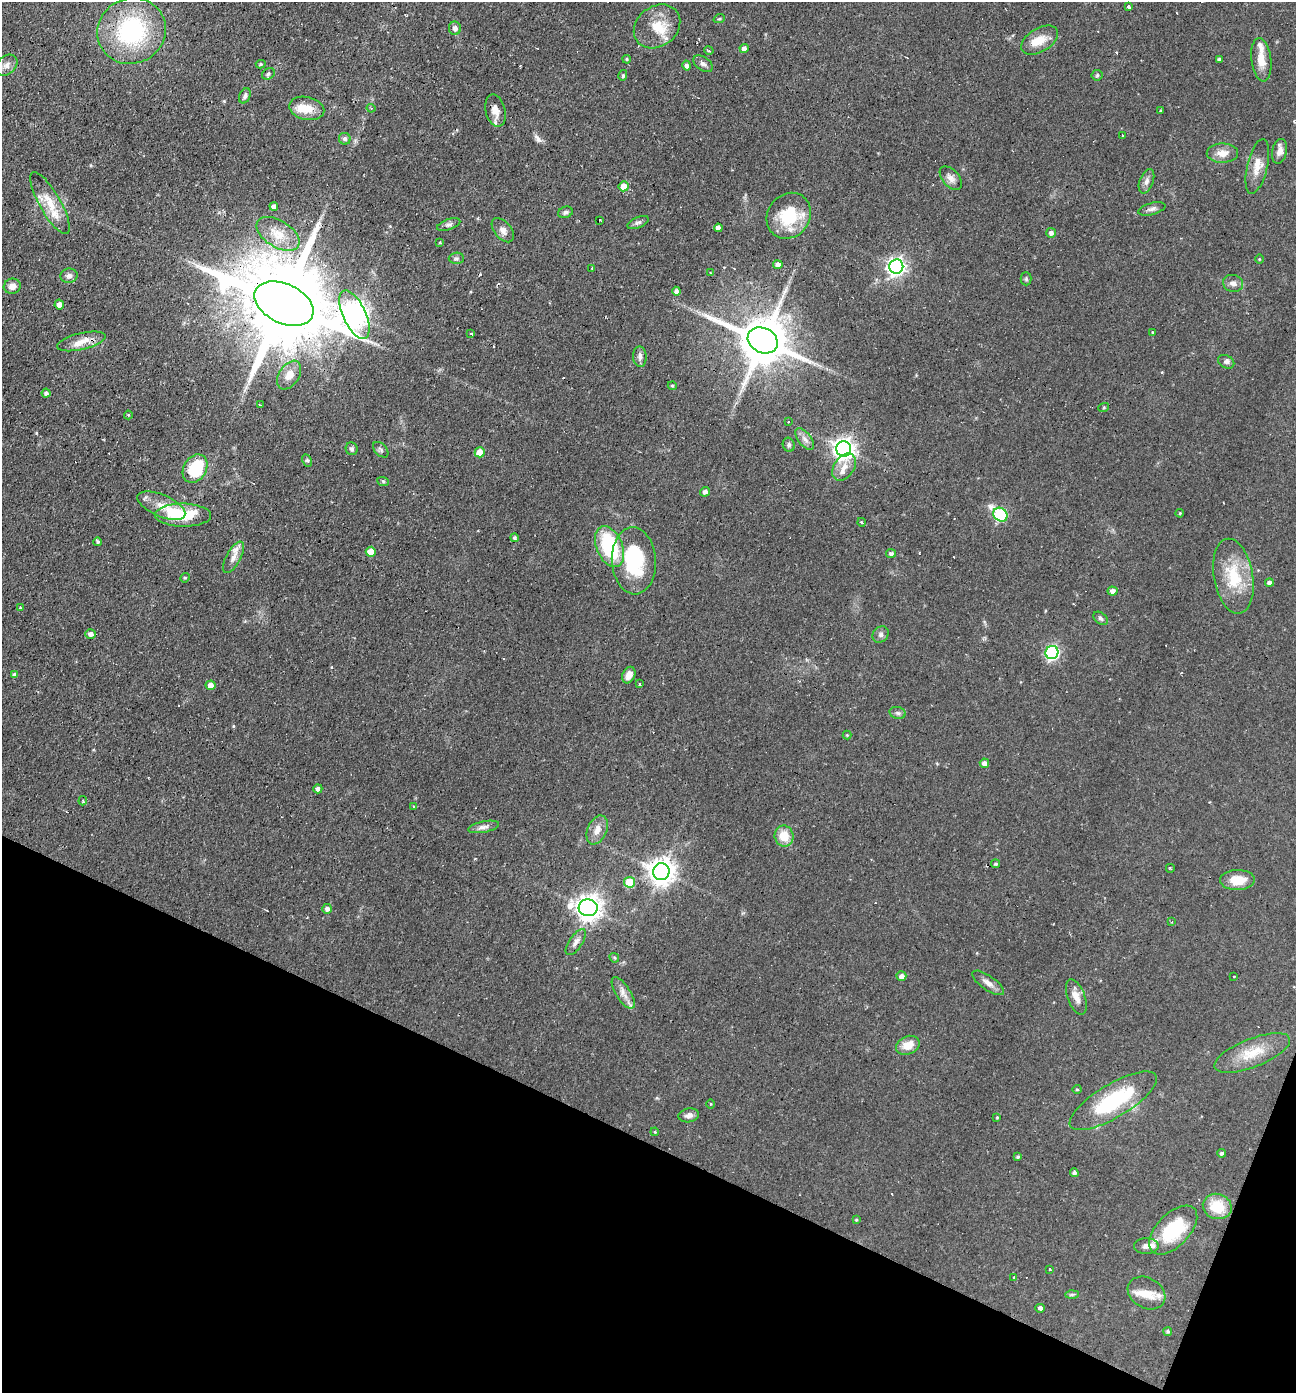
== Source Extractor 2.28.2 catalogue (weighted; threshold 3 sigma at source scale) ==
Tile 15 of 4 x 4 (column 3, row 4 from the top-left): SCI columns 2722-4015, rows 1-1391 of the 5577 x 5563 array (HDU 1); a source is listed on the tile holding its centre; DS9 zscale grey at full resolution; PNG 1298 x 1395 px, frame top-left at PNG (2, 2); each listed source drawn as its Kron ellipse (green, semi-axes under 4 px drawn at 4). Shown black and unused: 19% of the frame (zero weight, under 2 of 3 exposures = <1% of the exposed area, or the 3 px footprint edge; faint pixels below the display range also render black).
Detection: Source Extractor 2.28.2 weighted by HDU 2 'WHT'; one run over the whole footprint, this tile lists its part. Background 0.0587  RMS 0.0051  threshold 0.0227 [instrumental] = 3 sigma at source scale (4.5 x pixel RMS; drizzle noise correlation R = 1.50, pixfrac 1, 0.05/0.05 arcsec/px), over >= 5 px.
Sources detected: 175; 4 inside a brighter object's white glare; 12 cosmic-ray / hot-pixel residue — neither listed nor drawn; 7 inside a brighter listed object's ellipse — not listed separately; the other 152 listed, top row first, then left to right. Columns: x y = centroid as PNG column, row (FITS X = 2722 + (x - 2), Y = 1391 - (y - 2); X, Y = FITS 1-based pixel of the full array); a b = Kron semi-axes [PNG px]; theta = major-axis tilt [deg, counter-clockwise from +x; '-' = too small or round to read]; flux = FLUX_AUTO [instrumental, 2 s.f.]
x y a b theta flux
1128 6 4 3 - 1.5
719 19 6 3 19 0.61
657 26 25 20 38 13
455 28 7 6 - 2
132 31 35 32 29 61
1040 40 20 11 31 7.7
744 49 4 4 - 2.3
709 51 5 3 - 0.77
627 59 4 3 - 0.65
1219 59 4 3 - 1
1261 60 22 10 -83 7.2
261 64 5 4 - 0.74
703 64 11 6 -35 1.9
7 65 12 9 42 2.9
687 66 5 4 - 2
268 74 7 5 34 0.98
623 75 5 3 - 0.84
1097 75 5 5 - 0.79
245 96 8 5 65 1.6
307 108 18 11 -13 8.1
371 108 4 4 - 0.7
495 111 16 10 -76 4.7
1160 111 3 3 - 0.88
1122 135 3 3 - 0.67
345 139 6 5 - 1.4
1280 151 12 7 76 3.1
1222 153 15 9 1 5.5
1257 166 28 10 77 6.8
951 178 14 8 -48 3
1146 181 13 7 70 2.5
624 186 5 5 - 6.7
50 203 35 10 -60 11
274 206 4 4 - 1.8
1152 209 14 6 15 2
565 212 7 5 20 1.3
789 216 24 21 51 23
600 220 3 2 - 0.56
638 222 11 5 22 1.5
449 225 12 5 19 1.6
718 228 4 4 - 2.8
503 230 14 8 -49 2.9
1051 233 5 4 - 1.9
278 234 24 13 -31 10
440 242 3 3 - 0.41
456 258 7 5 2 1.1
1259 259 5 3 - 0.45
778 265 5 4 - 2.5
896 267 7 7 - 210
592 268 4 2 - 0.45
710 273 3 2 - 0.57
69 276 8 7 - 2.1
1026 279 6 5 - 0.86
1233 283 10 8 -14 2.6
12 286 8 7 - 3.5
676 291 4 4 - 1.9
284 304 31 19 -25 10000
59 305 5 4 - 2.7
354 315 26 11 -65 560
1152 332 3 2 - 0.36
471 334 3 3 - 0.95
763 340 15 12 -26 2800
81 341 25 8 13 6.7
640 357 10 7 -87 2
1226 362 8 6 -28 1.6
289 375 16 10 56 5.5
672 386 4 4 - 0.63
46 393 4 4 - 1.5
260 405 2 2 - 0.29
1104 407 5 3 - 0.47
128 415 4 4 - 0.49
788 421 3 2 - 0.74
805 439 13 6 -53 2.7
789 445 7 6 - 1.2
352 449 6 6 - 1.3
844 449 7 7 - 330
381 450 9 5 -46 1.3
480 452 5 5 - 8.6
307 460 6 4 -62 0.93
844 467 15 10 54 4.8
195 469 15 11 58 27
383 482 6 4 -21 0.76
705 492 5 4 - 1.4
161 506 25 11 -23 8.2
1180 513 4 3 - 0.44
183 515 28 11 -1 21
1000 515 8 6 -41 59
861 522 4 3 - 0.71
514 538 4 4 - 0.98
98 542 4 4 - 0.85
610 547 21 13 -67 42
371 552 5 5 - 7.2
891 553 5 4 - 1.5
233 557 17 7 61 3.5
634 561 33 22 -86 40
1233 576 38 19 -80 22
185 578 5 4 - 0.61
1269 582 4 4 - 1.6
1112 591 5 4 - 2.5
20 608 3 3 - 0.51
1101 618 8 5 -38 1.3
91 634 5 5 - 2.2
881 635 9 7 46 1.6
1052 653 7 6 - 98
15 675 4 4 - 1.7
629 675 9 6 65 3.8
640 684 3 3 - 0.56
211 685 5 5 - 4.1
898 713 8 6 -16 1.3
847 735 4 4 - 0.44
984 763 5 4 - 2.4
318 789 4 4 - 1.6
83 801 4 3 - 0.76
414 806 3 2 - 0.51
484 827 16 5 12 2.4
597 830 15 9 66 4.9
784 836 10 9 - 8.8
996 864 4 4 - 0.93
1170 868 4 2 - 0.53
661 872 8 8 - 530
1237 880 17 10 1 9.2
630 882 5 5 - 16
588 908 9 8 - 510
327 909 5 4 - 1.8
1172 922 3 3 - 0.41
576 942 15 6 56 2.8
614 958 5 4 - 0.76
901 976 5 5 - 2.4
1233 977 3 3 - 1.4
988 983 18 7 -35 3.5
623 993 18 7 -58 4
1076 997 19 8 -70 4.7
908 1045 12 9 23 6.9
1252 1053 40 14 21 14
1077 1089 4 4 - 0.58
1113 1101 50 16 31 44
710 1104 4 3 - 0.51
689 1115 10 7 10 2.3
997 1117 4 3 - 0.46
655 1132 4 3 - 0.46
1221 1153 4 4 - 1.1
1018 1157 4 4 - 0.82
1074 1173 4 4 - 1.3
1217 1206 14 12 -15 13
856 1220 4 3 - 0.54
1173 1230 30 16 46 28
1146 1246 12 8 -1 2.8
1050 1269 3 2 - 0.89
1014 1278 3 2 - 0.63
1147 1293 20 15 -30 7.7
1072 1294 7 4 1 0.92
1040 1308 5 3 - 2.6
1168 1331 4 4 - 0.81
Overlapping masked pixels (flux is a lower limit): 3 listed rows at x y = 284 304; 354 315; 763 340
Unlisted compact peaks at least as high as the median listed source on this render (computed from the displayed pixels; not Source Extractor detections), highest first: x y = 538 139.